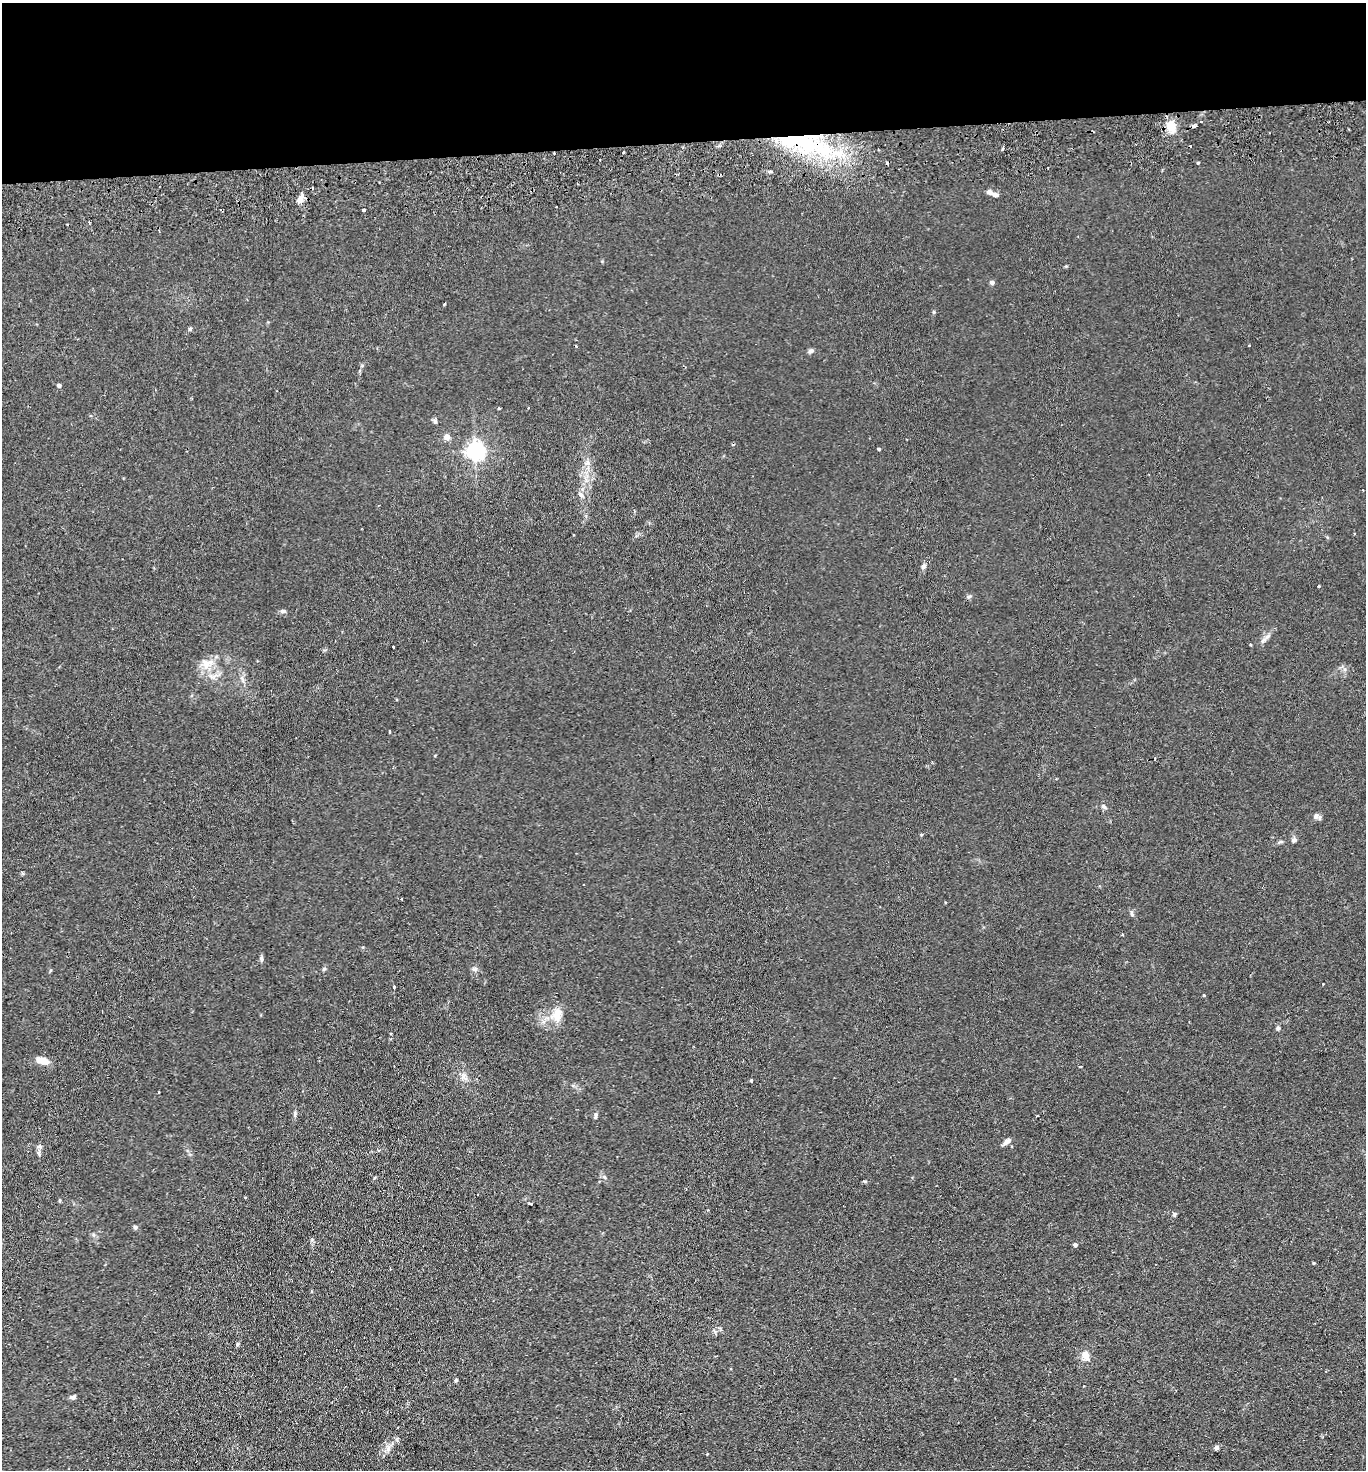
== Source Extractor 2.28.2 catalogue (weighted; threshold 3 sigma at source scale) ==
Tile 2 of 3 x 3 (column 2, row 1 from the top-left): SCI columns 1490-2853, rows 2992-4459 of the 4380 x 4515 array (HDU 1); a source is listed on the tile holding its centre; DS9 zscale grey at full resolution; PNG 1368 x 1472 px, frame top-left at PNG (2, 3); no overlay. Shown black and unused: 10% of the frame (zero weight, under 2 of 3 exposures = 3% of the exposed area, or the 3 px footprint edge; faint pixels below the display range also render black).
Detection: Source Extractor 2.28.2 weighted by HDU 2 'WHT'; one run over the whole footprint, this tile lists its part. Background 0.0312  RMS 0.0056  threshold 0.0254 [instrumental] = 3 sigma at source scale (4.5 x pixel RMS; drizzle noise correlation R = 1.50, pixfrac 1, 0.05/0.05 arcsec/px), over >= 5 px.
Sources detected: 87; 15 cosmic-ray / hot-pixel residue — not listed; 2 inside a brighter listed object's ellipse — not listed separately; the other 70 listed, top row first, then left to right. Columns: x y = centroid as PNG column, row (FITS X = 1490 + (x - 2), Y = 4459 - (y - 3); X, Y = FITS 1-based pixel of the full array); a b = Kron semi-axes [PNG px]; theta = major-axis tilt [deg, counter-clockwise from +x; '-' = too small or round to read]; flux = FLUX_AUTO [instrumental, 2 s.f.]
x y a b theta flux
1201 121 3 3 - 0.93
1171 127 18 12 -60 7.9
806 143 37 32 -48 56
1003 148 4 3 - 0.63
554 153 3 2 - 0.8
1198 163 3 3 - 0.55
989 192 6 5 - 2
995 194 9 6 -20 1.9
301 198 12 6 59 3.4
363 210 3 3 - 1.1
89 222 3 2 - 0.52
992 282 6 5 - 1.4
444 304 4 2 - 0.46
934 312 5 3 - 0.65
190 329 5 4 - 0.88
1249 345 3 2 - 0.69
811 351 8 6 20 1.3
59 385 4 4 - 2.2
499 408 3 3 - 0.72
435 421 6 6 - 1
447 437 5 4 - 5.9
879 449 3 3 - 0.72
475 450 6 6 - 250
587 463 7 4 17 1.3
580 494 8 6 -39 1.7
923 566 7 6 - 1.5
1319 586 3 3 - 0.44
969 596 6 4 19 0.83
283 611 8 5 -8 1.2
1263 640 10 6 45 2.1
1251 645 4 3 - 0.48
206 664 17 14 9 8.3
242 679 13 3 -65 1.7
389 732 4 3 - 2.3
1104 807 8 6 -39 1.3
1316 816 8 7 - 1.9
921 834 3 3 - 0.86
1294 840 7 6 - 1.4
1280 842 7 4 36 0.89
1132 913 10 4 -82 1.1
1122 935 4 3 - 0.54
261 959 8 5 -83 1.2
324 969 6 5 - 0.88
474 969 9 6 -1 1.5
394 987 4 3 - 6.1
1204 995 4 3 - 0.5
557 1014 20 11 81 7.8
1278 1028 6 5 - 0.97
42 1060 13 7 -17 6.7
463 1076 12 7 -74 2.8
751 1080 4 3 - 0.7
295 1113 9 4 84 1.2
596 1115 9 4 77 1.4
1037 1116 3 2 - 0.44
1007 1141 11 6 36 2.3
40 1147 8 7 - 1.7
604 1177 6 4 -70 0.86
864 1181 6 3 -1 0.63
531 1204 3 3 - 1.3
1175 1214 6 4 1 0.88
135 1227 5 5 - 1
1075 1245 4 4 - 1.7
1314 1263 3 3 - 0.5
237 1344 6 4 -90 0.76
1085 1355 11 9 -55 4.5
456 1380 5 5 - 0.7
73 1397 8 5 17 1.5
388 1448 11 6 -79 2.6
1217 1448 6 5 - 1.3
707 1454 2 2 - 0.44
Overlapping masked pixels (flux is a lower limit): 2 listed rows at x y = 806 143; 554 153